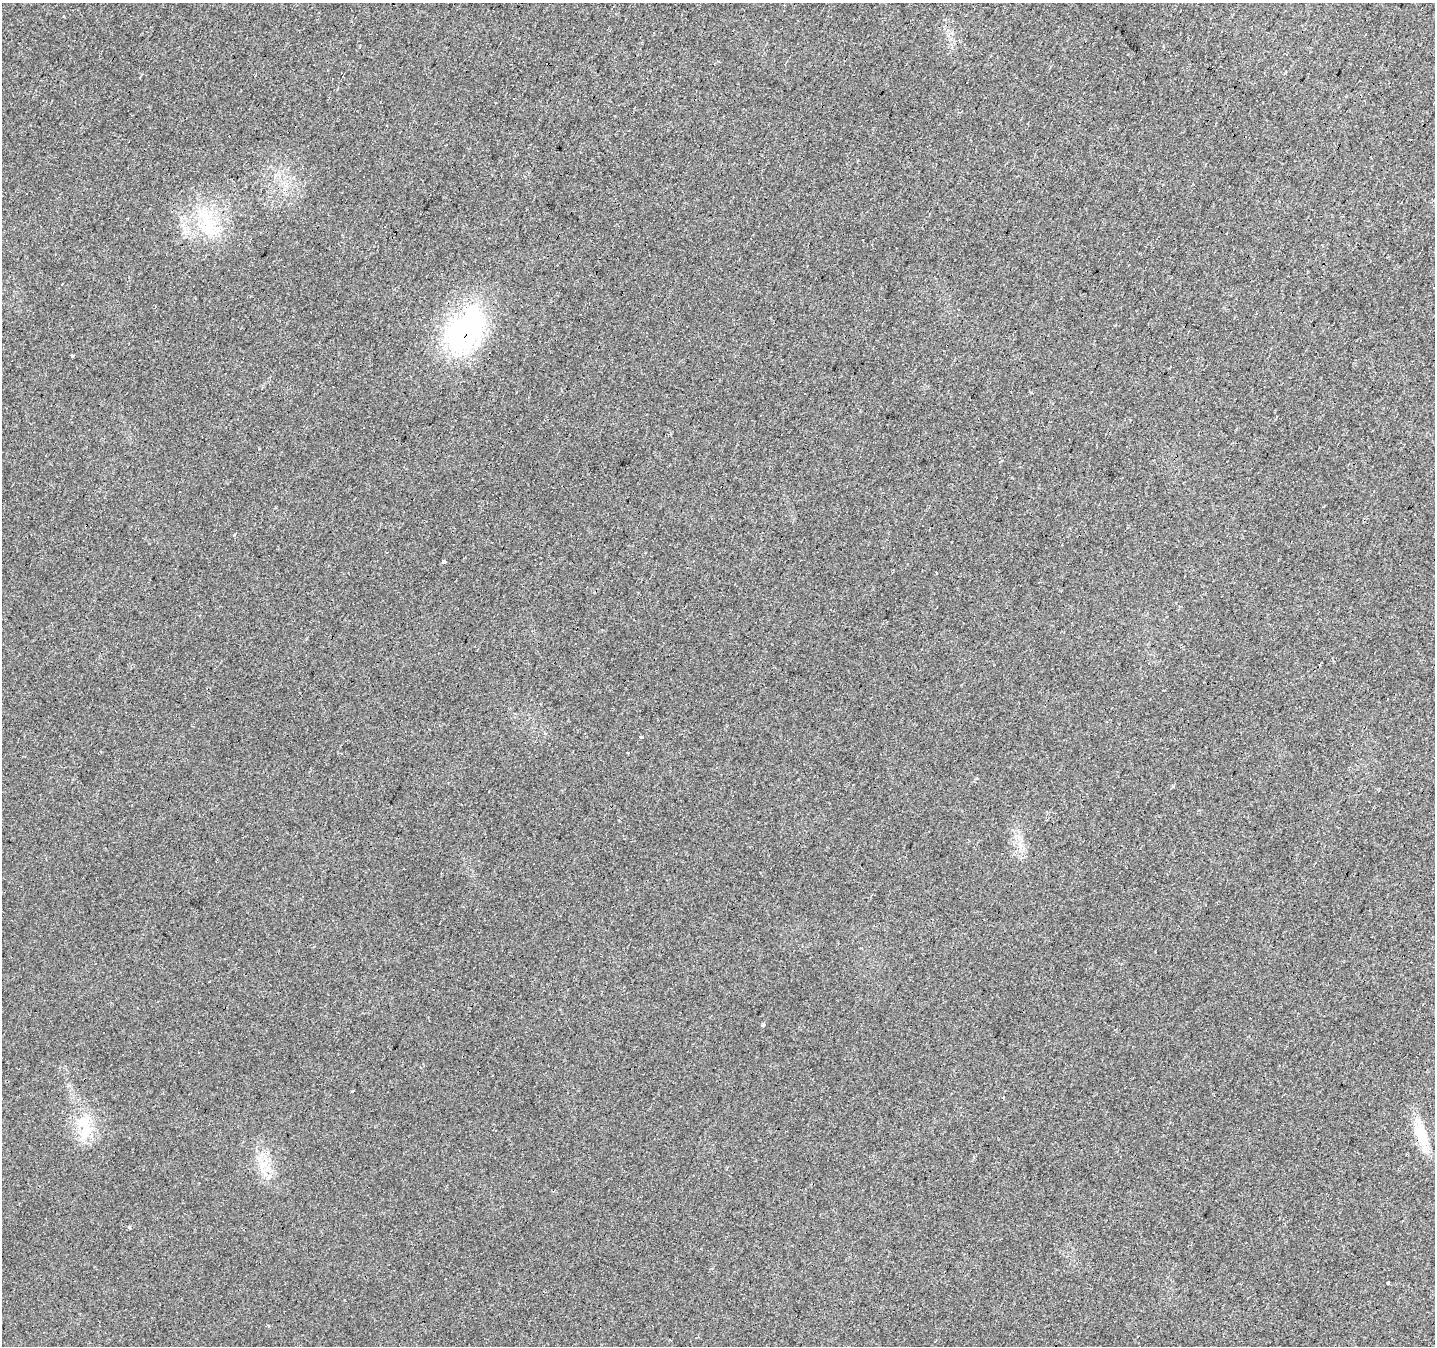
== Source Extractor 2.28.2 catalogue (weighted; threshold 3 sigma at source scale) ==
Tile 10 of 4 x 4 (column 2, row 3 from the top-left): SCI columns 1434-2866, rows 1541-2884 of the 5734 x 5835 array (HDU 1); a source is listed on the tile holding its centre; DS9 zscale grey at full resolution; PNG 1437 x 1348 px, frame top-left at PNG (2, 3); no overlay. Shown black and unused: <1% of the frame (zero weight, under 2 of 3 exposures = <1% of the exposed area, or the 3 px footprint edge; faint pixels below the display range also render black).
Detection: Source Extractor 2.28.2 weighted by HDU 2 'WHT'; one run over the whole footprint, this tile lists its part. Background 0.0305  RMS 0.0062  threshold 0.0278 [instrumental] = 3 sigma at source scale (4.5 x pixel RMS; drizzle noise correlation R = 1.50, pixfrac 1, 0.0396/0.0396 arcsec/px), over >= 5 px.
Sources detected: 30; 14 cosmic-ray / hot-pixel residue — not listed; the other 16 listed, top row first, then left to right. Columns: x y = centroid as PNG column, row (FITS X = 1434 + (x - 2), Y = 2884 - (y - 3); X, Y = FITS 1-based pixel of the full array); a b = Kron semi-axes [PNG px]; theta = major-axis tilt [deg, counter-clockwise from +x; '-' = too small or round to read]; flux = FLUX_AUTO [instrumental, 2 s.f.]
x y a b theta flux
206 223 35 18 78 27
862 240 3 2 - 0.95
465 330 64 44 56 96
71 355 3 3 - 1.8
234 535 3 3 - 5.4
444 561 4 3 - 9.4
936 572 3 3 - 1.8
641 737 3 3 - 6.7
1020 845 9 6 -68 3.1
763 1024 3 3 - 10
1003 1097 3 3 - 1.1
86 1130 34 15 84 18
1421 1133 29 16 -73 16
263 1164 13 9 31 6.4
129 1228 3 3 - 9.2
1388 1282 3 3 - 4.6
Overlapping masked pixels (flux is a lower limit): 2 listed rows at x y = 465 330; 1421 1133
Unlisted compact peaks at least as high as the median listed source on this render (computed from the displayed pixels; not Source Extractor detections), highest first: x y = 352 1091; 1173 786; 259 448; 976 778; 69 1085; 628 753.